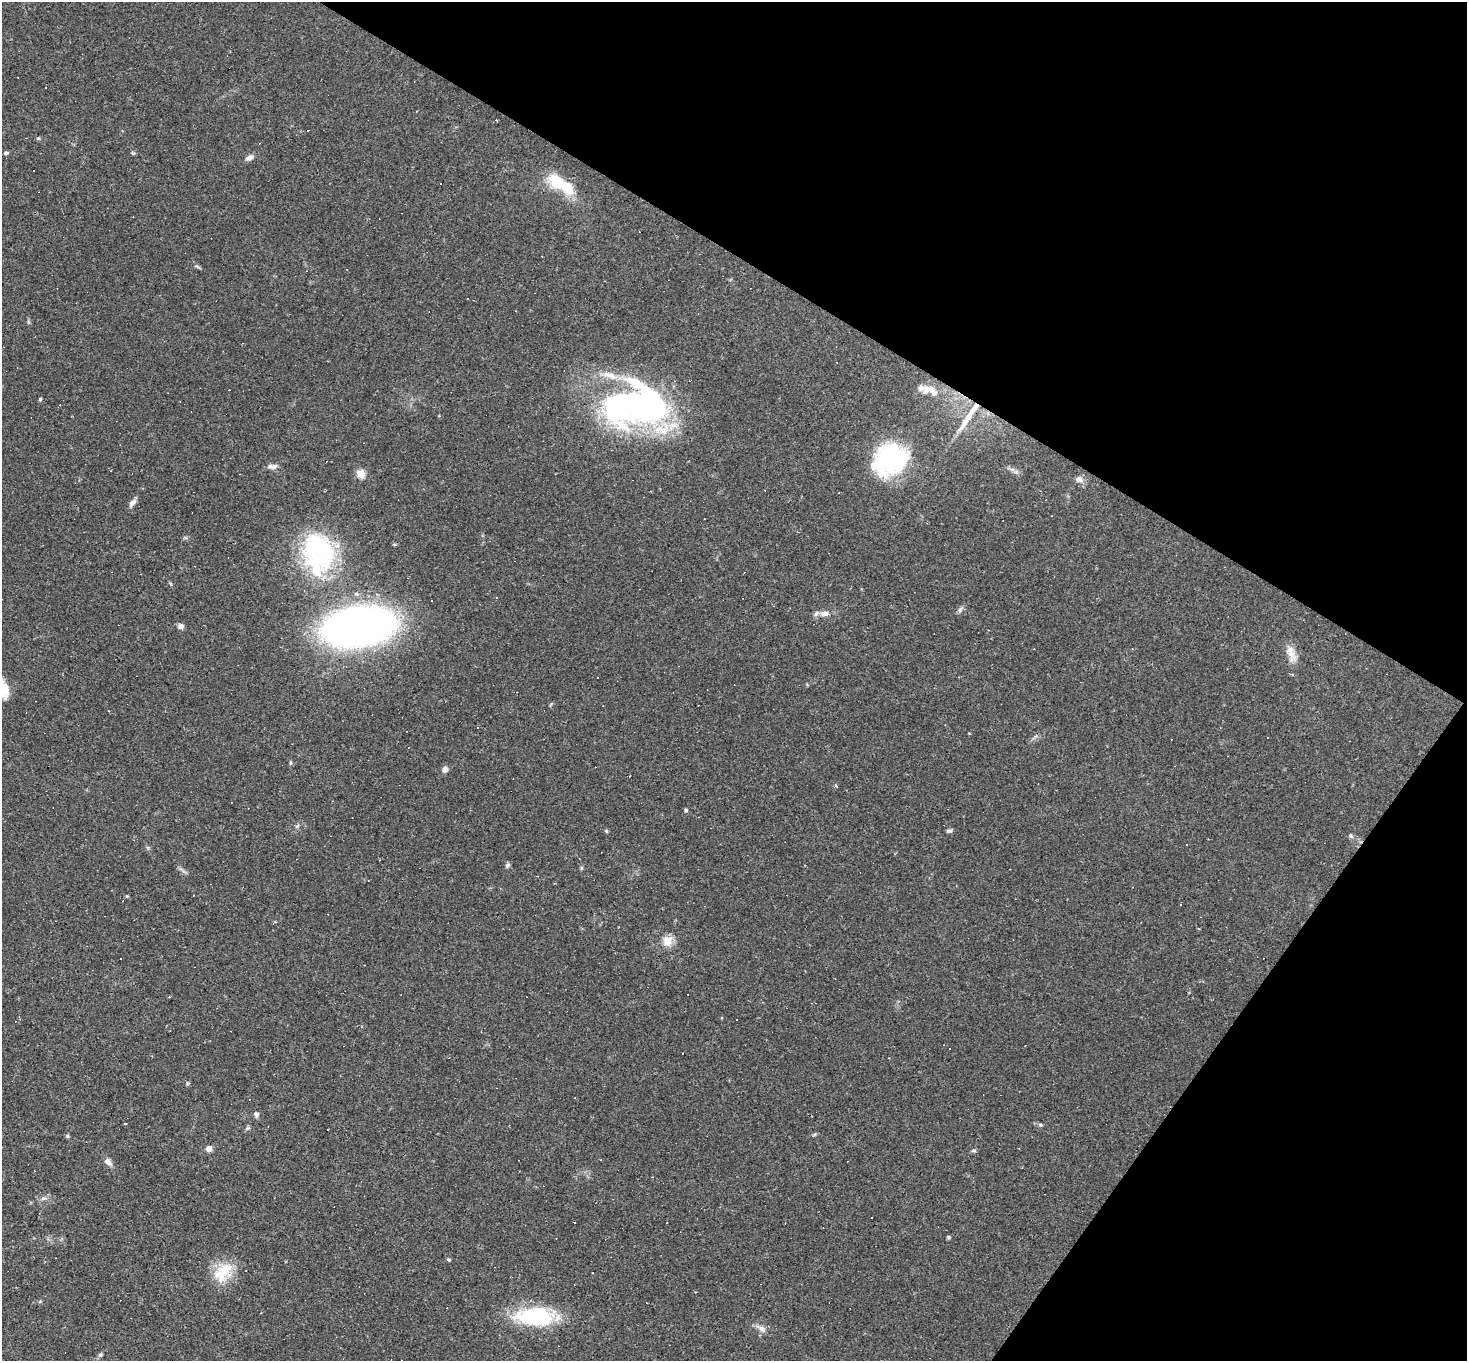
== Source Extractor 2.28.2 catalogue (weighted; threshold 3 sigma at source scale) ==
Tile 8 of 4 x 4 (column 4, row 2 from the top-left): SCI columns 4395-5859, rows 2864-4222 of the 5859 x 5866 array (HDU 1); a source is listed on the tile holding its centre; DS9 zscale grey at full resolution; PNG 1469 x 1363 px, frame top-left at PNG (2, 2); no overlay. Shown black and unused: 28% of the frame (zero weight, under 2 of 3 exposures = <1% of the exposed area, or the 3 px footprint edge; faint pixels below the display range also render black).
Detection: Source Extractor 2.28.2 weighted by HDU 2 'WHT'; one run over the whole footprint, this tile lists its part. Background 0.0633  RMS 0.006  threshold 0.0271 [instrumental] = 3 sigma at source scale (4.5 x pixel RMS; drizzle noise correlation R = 1.50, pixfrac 1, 0.05/0.05 arcsec/px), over >= 5 px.
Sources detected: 100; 1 inside a brighter object's white glare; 43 cosmic-ray / hot-pixel residue — not listed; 4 inside a brighter listed object's ellipse — not listed separately; the other 52 listed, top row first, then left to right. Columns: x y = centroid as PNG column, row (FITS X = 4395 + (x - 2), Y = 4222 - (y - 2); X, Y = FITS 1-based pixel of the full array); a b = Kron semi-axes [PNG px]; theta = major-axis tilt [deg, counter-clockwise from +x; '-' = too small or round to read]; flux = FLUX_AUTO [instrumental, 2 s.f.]
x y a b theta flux
38 138 5 5 - 0.74
6 153 6 4 7 1.2
249 158 9 6 37 2.9
557 180 21 16 -38 19
927 389 27 12 -19 9
40 399 5 4 - 0.86
636 406 67 39 3 230
968 416 46 7 56 12
890 460 37 31 31 77
272 466 12 6 0 3
1012 469 7 4 -18 1.5
361 474 5 5 - 23
1079 479 8 7 - 3.7
651 491 3 2 - 0.7
132 503 11 6 47 2.8
318 551 46 36 -67 79
497 597 3 3 - 9.2
960 609 10 5 52 1.6
824 613 11 7 8 3.6
181 626 7 6 - 2.7
359 627 50 27 9 410
1292 656 19 10 -70 6.5
2 688 21 11 -66 16
109 711 4 2 - 0.4
969 733 3 2 - 0.73
290 763 6 4 72 0.69
445 770 8 6 60 2.4
836 786 4 3 - 0.78
686 810 4 4 - 1
606 831 5 4 - 0.67
949 831 8 5 6 1.3
1351 836 6 6 - 1.3
508 865 7 5 41 1.2
581 868 6 4 72 0.7
667 941 14 12 70 6.8
688 995 2 2 - 0.46
737 1019 3 2 - 0.59
950 1048 2 2 - 0.52
256 1114 8 5 -37 1.6
125 1123 3 2 - 0.81
1040 1125 6 4 45 0.78
67 1136 5 5 - 0.82
209 1149 5 5 - 6.2
974 1150 7 5 -1 1
108 1162 12 7 -44 2.9
43 1198 8 5 7 1.9
948 1237 5 4 - 0.8
449 1260 6 3 -32 0.72
223 1272 32 21 46 18
535 1316 44 20 -1 52
761 1328 15 7 -31 3.5
100 1355 6 5 - 0.95
Isophote crosses this tile's border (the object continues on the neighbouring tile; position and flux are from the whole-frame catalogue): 1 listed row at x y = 2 688